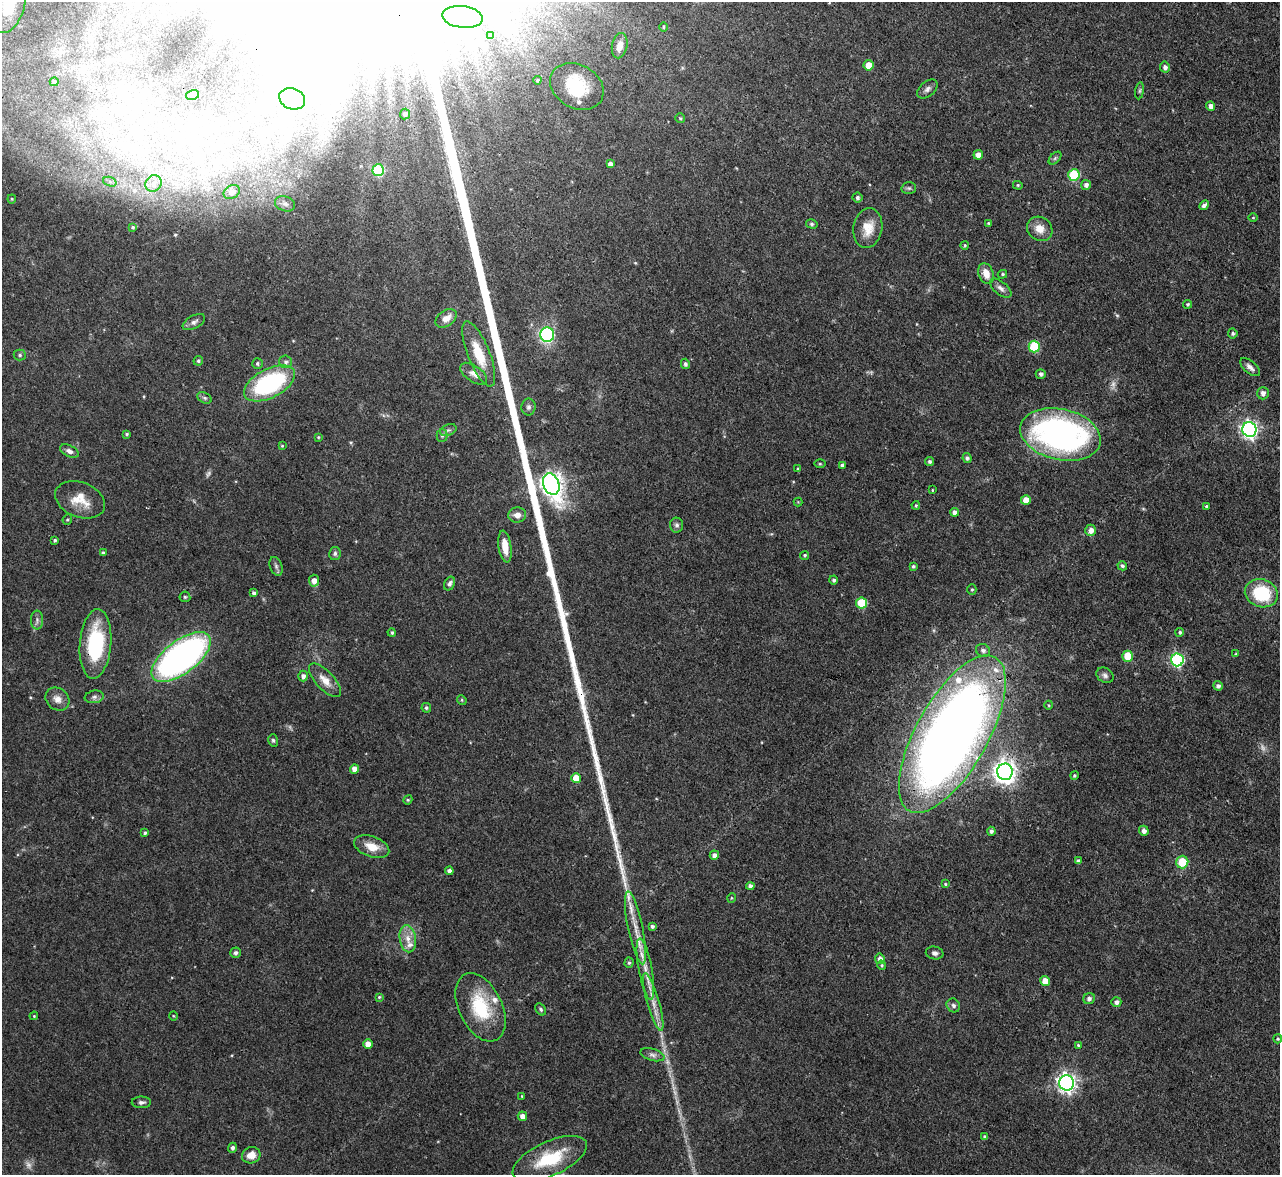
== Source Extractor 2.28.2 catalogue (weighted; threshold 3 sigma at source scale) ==
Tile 10 of 4 x 4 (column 2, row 3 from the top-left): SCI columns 1279-2556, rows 1314-2486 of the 5112 x 5093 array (HDU 1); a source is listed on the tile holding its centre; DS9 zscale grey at full resolution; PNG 1282 x 1177 px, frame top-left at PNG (2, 2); each listed source drawn as its Kron ellipse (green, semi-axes under 4 px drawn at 4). Shown black and unused: <1% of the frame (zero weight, under 3 of 4 exposures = <1% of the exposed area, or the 3 px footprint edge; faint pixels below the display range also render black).
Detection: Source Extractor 2.28.2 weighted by HDU 2 'WHT'; one run over the whole footprint, this tile lists its part. Background 0.0965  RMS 0.0042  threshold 0.019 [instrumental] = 3 sigma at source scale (4.5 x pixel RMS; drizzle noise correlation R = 1.50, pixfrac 1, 0.05/0.05 arcsec/px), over >= 5 px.
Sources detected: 184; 7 too faint to see at this stretch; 3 inside a brighter object's white glare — neither listed nor drawn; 5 inside a brighter listed object's ellipse — not listed separately; the other 169 listed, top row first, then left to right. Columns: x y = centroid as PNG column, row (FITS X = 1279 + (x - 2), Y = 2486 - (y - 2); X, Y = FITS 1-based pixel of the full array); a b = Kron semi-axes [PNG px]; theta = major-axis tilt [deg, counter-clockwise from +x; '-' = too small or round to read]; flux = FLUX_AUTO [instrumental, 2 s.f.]
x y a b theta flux
8 6 28 16 73 13
462 17 20 11 -7 6
663 27 5 3 - 0.43
491 35 4 4 - 1.1
620 46 13 7 78 3.2
869 65 5 5 - 5.3
1165 67 5 5 - 1.5
537 80 4 3 - 0.58
54 82 4 4 - 0.98
577 86 28 21 -29 19
927 89 12 7 40 1.7
1140 91 8 4 82 0.79
192 95 6 5 - 0.74
292 99 13 10 -22 4.8
1211 106 4 4 - 2.1
405 114 5 5 - 1.2
680 118 5 4 - 0.59
978 155 5 4 - 2.7
1055 158 8 4 46 0.83
610 164 4 4 - 1.7
378 170 6 6 - 38
1074 175 6 5 - 27
110 182 7 4 -20 1.1
154 183 8 7 - 2.5
1018 185 5 4 - 0.5
1086 185 5 5 - 1.6
909 188 7 6 - 0.92
232 192 8 6 33 2.6
857 197 5 5 - 0.93
12 199 4 4 - 0.48
285 204 10 7 -19 1.9
1204 205 5 4 - 1.5
1253 218 5 3 - 0.41
988 223 4 4 - 0.48
812 224 6 4 -15 0.71
133 227 4 3 - 0.66
868 228 20 14 80 7.3
1040 229 13 11 -38 4.4
965 245 4 3 - 0.5
986 274 11 7 -70 4.3
1002 274 5 4 - 0.59
1001 288 13 6 -39 1.8
1188 304 4 4 - 0.69
446 318 12 7 35 4
194 322 12 6 28 1.7
1233 333 5 5 - 0.96
547 335 7 7 - 64
1034 347 6 5 - 23
479 354 35 11 -68 12
20 355 6 5 - 0.82
198 361 5 4 - 0.74
286 362 6 6 - 1.2
257 364 5 5 - 0.85
685 364 5 4 - 1.1
1250 367 12 6 -41 2.1
473 374 15 8 -35 3
1041 374 5 5 - 1.1
269 383 28 14 27 53
1263 393 6 5 - 2
205 398 7 5 -27 0.91
528 407 8 7 - 1.4
1249 429 7 7 - 150
448 430 8 5 23 1.2
127 434 3 3 - 0.63
1060 434 41 25 -12 140
442 435 7 5 89 1
318 437 4 3 - 0.43
282 446 3 3 - 0.38
69 451 10 5 -28 1.6
967 458 5 4 - 1.1
930 462 4 4 - 0.93
820 464 5 3 - 0.47
842 465 4 4 - 1.1
798 469 4 3 - 0.45
551 484 11 8 -70 310
932 490 3 3 - 0.35
80 500 26 17 -21 9.1
1026 500 5 5 - 5.3
798 502 4 4 - 0.37
916 505 4 3 - 0.59
1206 506 3 3 - 0.82
954 512 4 4 - 1.6
517 515 9 7 5 2.9
67 520 5 4 - 0.58
677 525 7 6 - 1.2
1091 530 6 5 - 2.4
55 540 4 3 - 0.65
505 547 16 6 -82 5.8
103 553 4 3 - 0.89
335 554 6 5 - 0.91
805 555 5 4 - 0.63
276 566 10 6 -70 1.2
913 566 4 3 - 0.73
1122 566 5 4 - 0.77
834 580 4 4 - 0.92
314 581 6 5 - 2.9
450 584 7 5 64 1.1
972 590 5 4 - 0.62
254 593 4 4 - 1.5
1261 593 17 14 -19 25
185 597 5 5 - 0.66
861 603 5 5 - 20
37 620 9 6 -90 1.5
1180 632 4 4 - 0.79
392 633 4 4 - 0.8
95 644 35 15 85 36
983 650 7 6 - 1.6
1236 654 3 3 - 0.37
1128 656 5 5 - 13
181 657 35 16 37 160
1177 660 6 6 - 68
1105 675 9 7 -34 1.5
303 676 5 5 - 1.6
325 680 21 9 -47 5.2
1218 686 5 4 - 1.3
94 697 9 6 9 1.5
57 699 13 10 -39 3.4
462 700 5 4 - 0.52
1049 705 4 4 - 0.43
426 708 5 4 - 0.72
952 734 88 36 61 540
273 740 6 5 - 0.82
354 769 4 4 - 3.5
1005 772 8 8 - 330
1074 775 4 4 - 0.65
576 778 5 5 - 8
408 800 5 4 - 0.59
991 831 4 4 - 1.1
1144 831 5 4 - 1.8
145 833 4 4 - 0.8
372 847 18 10 -20 6.5
714 855 4 4 - 2
1078 861 4 3 - 1
1182 862 6 6 - 12
449 871 4 4 - 1.6
945 884 4 3 - 0.6
750 886 4 4 - 1.7
731 898 5 3 - 0.39
652 926 4 4 - 1
635 928 37 7 -78 8.7
408 939 13 8 -80 4.1
235 953 5 5 - 1.1
935 953 9 6 -10 1.5
880 959 5 4 - 2.1
629 963 5 4 - 0.73
882 965 5 4 - 0.62
645 969 31 6 -79 6.9
1045 981 5 5 - 5.6
379 997 4 4 - 0.51
1089 999 6 5 - 1.5
653 1002 30 6 -74 5.9
1116 1002 5 5 - 1.6
953 1005 7 6 - 1.3
480 1007 36 21 -64 25
541 1009 6 4 -53 0.84
34 1016 4 3 - 0.42
173 1016 4 3 - 0.37
1278 1039 4 4 - 0.63
368 1044 5 4 - 4.1
1078 1045 4 3 - 0.52
652 1055 12 6 -15 1.7
1067 1083 8 7 - 200
522 1096 3 3 - 0.41
141 1102 9 5 1 1.3
522 1116 5 4 - 2.7
985 1137 4 4 - 1.2
232 1148 5 4 - 1.2
251 1155 9 8 - 4.3
550 1159 40 17 24 23
Overlapping masked pixels (flux is a lower limit): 2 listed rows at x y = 95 644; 952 734
Isophote crosses this tile's border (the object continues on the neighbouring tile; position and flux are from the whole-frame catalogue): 1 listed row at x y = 8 6
Unlisted compact peaks at least as high as the median listed source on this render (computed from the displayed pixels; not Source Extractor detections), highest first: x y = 612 827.